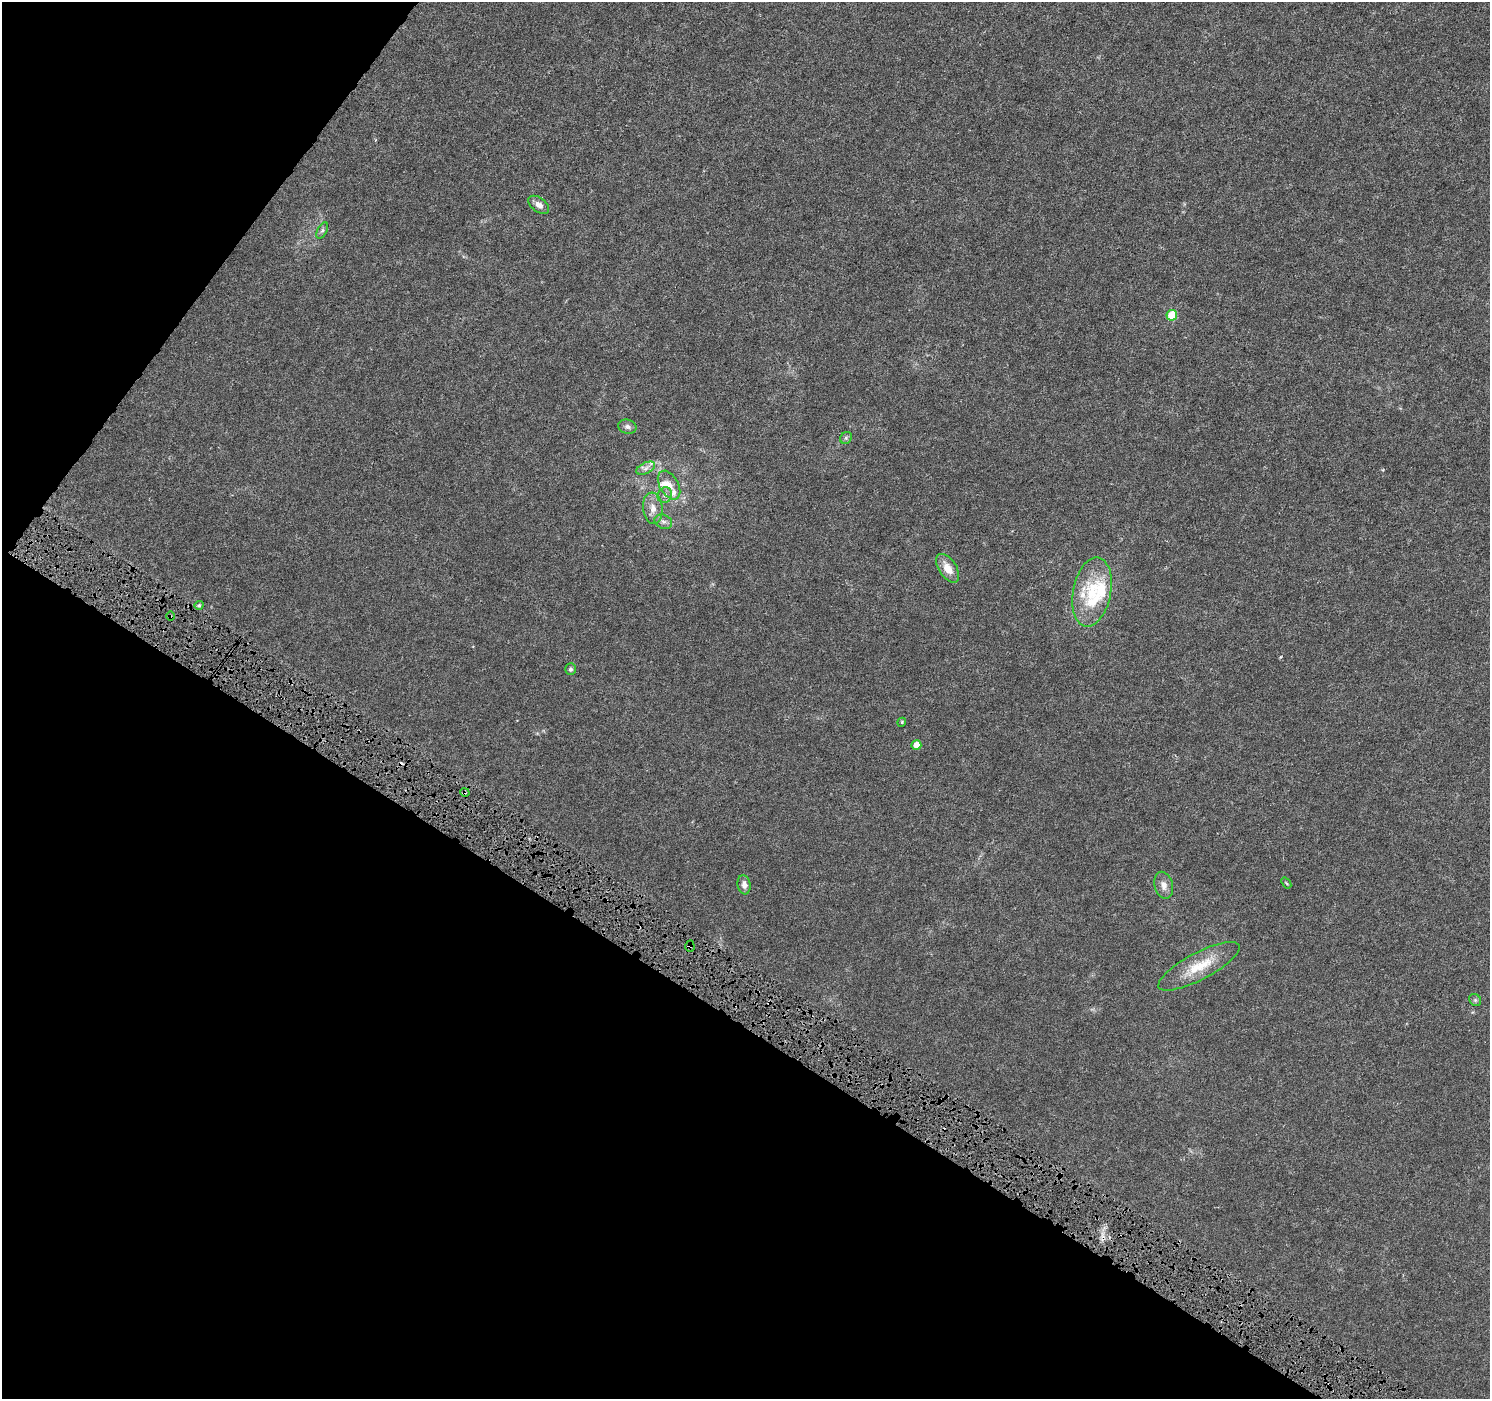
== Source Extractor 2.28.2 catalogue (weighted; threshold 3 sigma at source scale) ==
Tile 9 of 4 x 4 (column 1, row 3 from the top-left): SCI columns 1-1488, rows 1584-2980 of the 5958 x 6028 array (HDU 1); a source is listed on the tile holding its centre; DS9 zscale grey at full resolution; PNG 1492 x 1401 px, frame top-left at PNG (2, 2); each listed source drawn as its Kron ellipse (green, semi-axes under 4 px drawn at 4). Shown black and unused: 33% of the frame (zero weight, under 4 of 8 exposures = <1% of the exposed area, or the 3 px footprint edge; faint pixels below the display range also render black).
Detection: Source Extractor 2.28.2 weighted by HDU 2 'WHT'; one run over the whole footprint, this tile lists its part. Background 0.00236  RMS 8.3e-04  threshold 0.0034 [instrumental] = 3 sigma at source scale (4.09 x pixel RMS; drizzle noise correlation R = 1.36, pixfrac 0.8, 0.0396/0.0396 arcsec/px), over >= 5 px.
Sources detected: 31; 1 cosmic-ray / hot-pixel residue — neither listed nor drawn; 6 inside a brighter listed object's ellipse — not listed separately; the other 24 listed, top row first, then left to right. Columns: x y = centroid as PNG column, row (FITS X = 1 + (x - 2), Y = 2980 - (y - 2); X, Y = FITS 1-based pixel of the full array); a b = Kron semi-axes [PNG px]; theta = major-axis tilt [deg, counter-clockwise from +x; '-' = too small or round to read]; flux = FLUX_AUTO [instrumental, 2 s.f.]
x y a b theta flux
539 205 12 7 -38 0.46
322 231 9 5 63 0.17
1172 315 5 5 - 2.5
627 427 9 7 -14 0.27
846 438 6 5 - 0.14
646 468 10 5 26 0.29
669 485 16 9 -60 0.74
665 495 8 7 - 0.35
653 508 16 10 -84 0.73
663 522 9 6 -24 0.29
948 568 16 9 -56 1
1092 592 35 19 79 3.3
199 605 4 4 - 0.13
170 616 4 4 - 0.1
570 669 6 5 - 0.17
902 722 4 3 - 0.075
916 745 5 5 - 1.3
465 792 5 4 - 0.13
1286 883 6 3 -53 0.083
744 885 9 6 -81 0.37
1164 885 14 9 -74 0.56
690 946 6 4 -88 0.13
1199 966 45 13 28 2.4
1475 1000 6 5 - 0.15
Overlapping masked pixels (flux is a lower limit): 3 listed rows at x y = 170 616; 465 792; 690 946